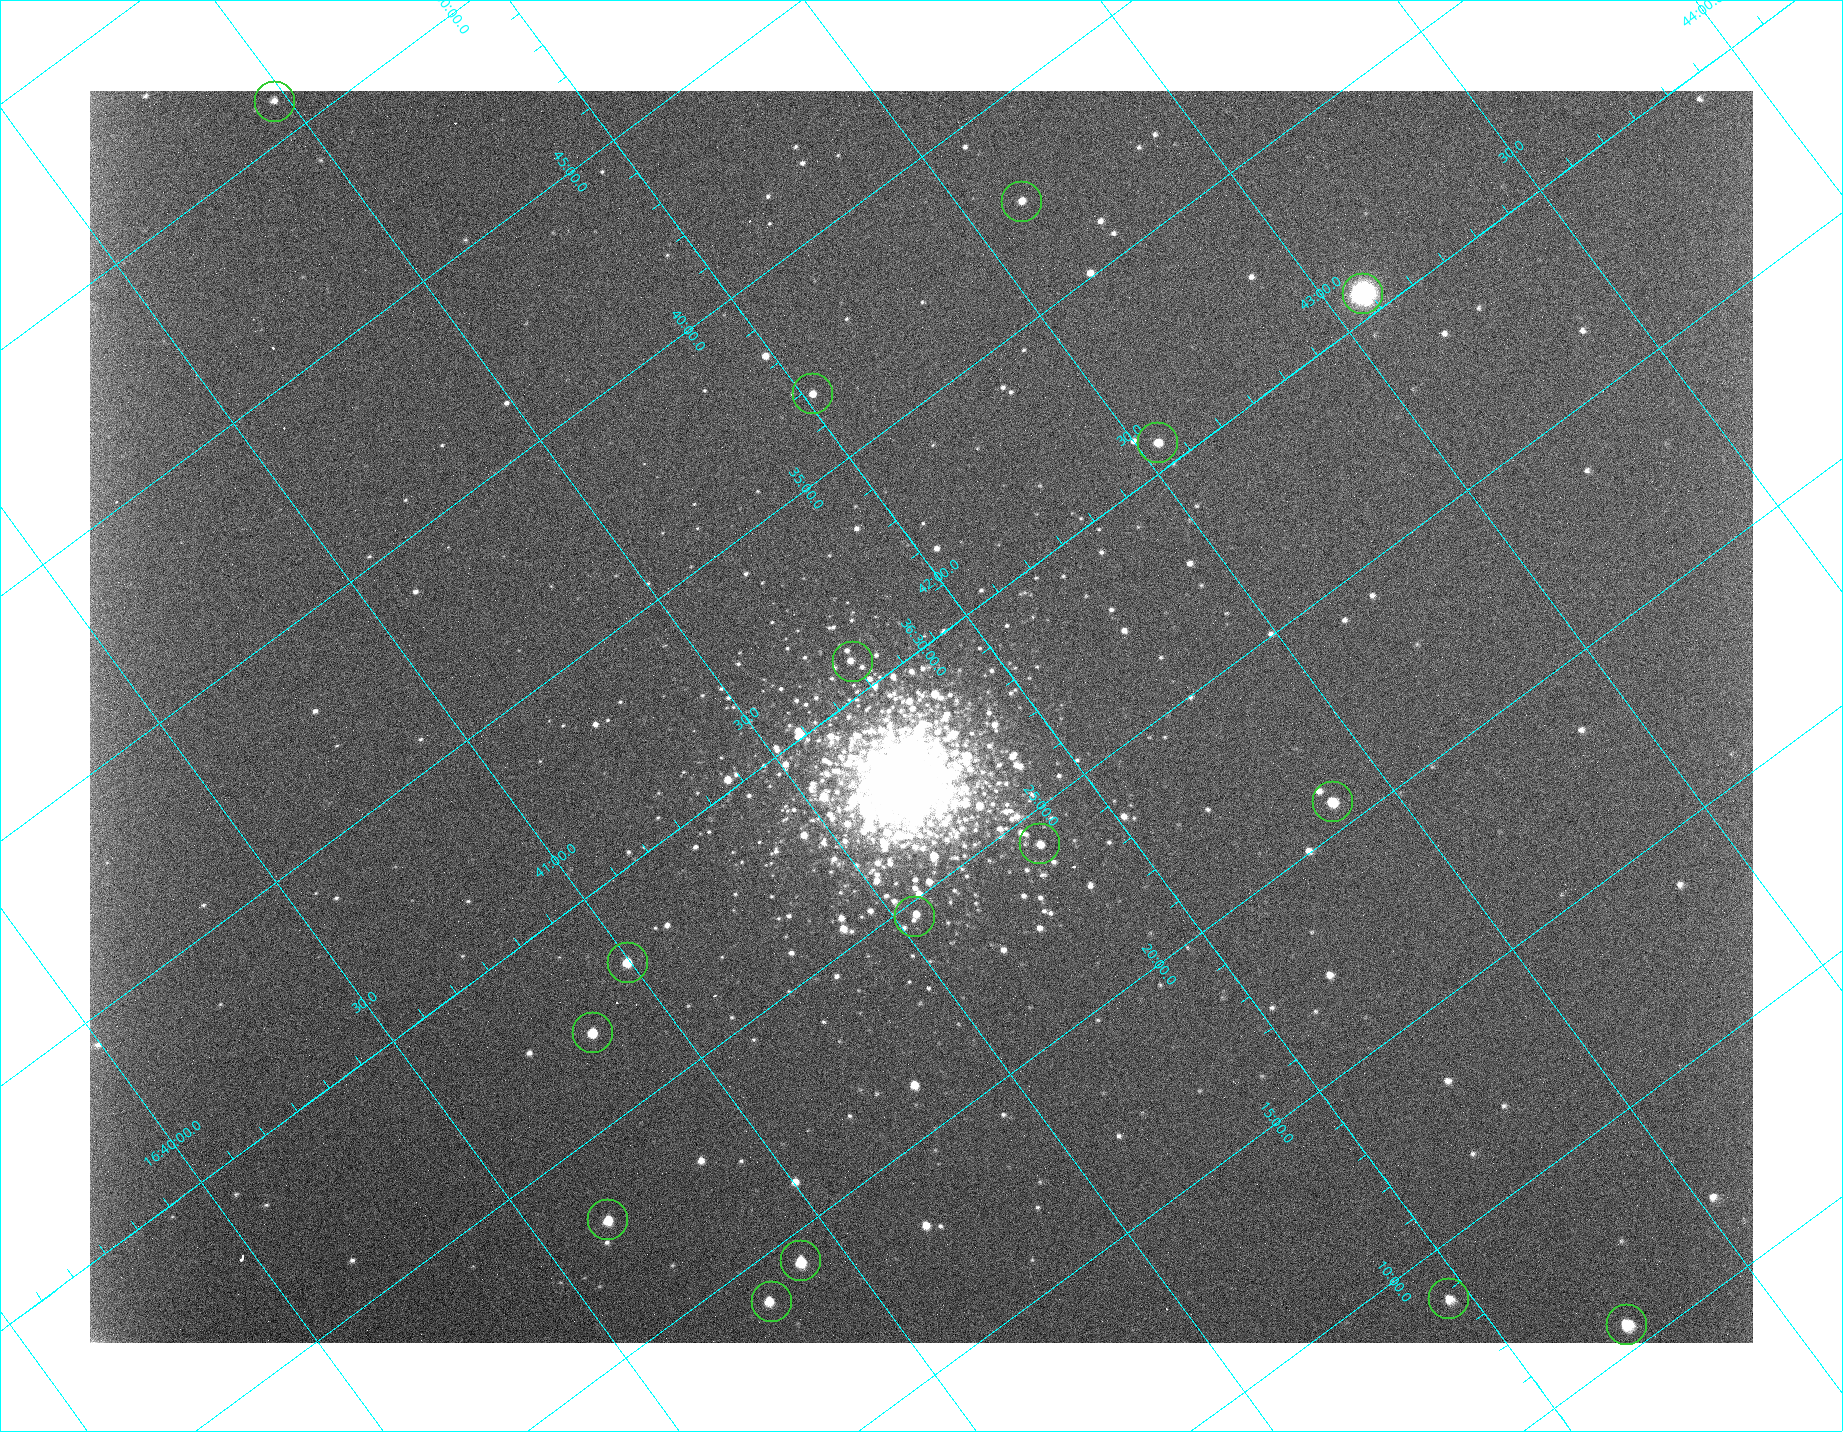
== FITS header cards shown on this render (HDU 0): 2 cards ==
NAXIS1  =                 1663 /fastest changing axis
NAXIS2  =                 1252 /next to fastest changing axis

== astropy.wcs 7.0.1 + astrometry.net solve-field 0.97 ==
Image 1663 x 1252 px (HDU 0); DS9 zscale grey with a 90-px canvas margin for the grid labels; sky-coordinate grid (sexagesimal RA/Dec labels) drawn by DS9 from the SOLVED WCS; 16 Tycho-2 reference stars matched to detected sources circled (green)
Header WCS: RA---TAN/DEC--TAN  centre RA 16:41:48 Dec +36:29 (250.45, +36.48 deg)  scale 1.52 arcsec/px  FOV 42.1' x 31.7'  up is +37 deg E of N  parity flipped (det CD > 0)
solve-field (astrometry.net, Tycho-2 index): VERIFIED the header's WCS against the Tycho-2 star catalogue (verified at 3 index scales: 6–16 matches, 0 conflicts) and refined it, rather than solving blind
Solved WCS: RA---TAN-SIP/DEC--TAN-SIP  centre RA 16:41:48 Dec +36:29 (250.45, +36.48 deg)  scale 1.52 arcsec/px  FOV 42.1' x 31.7'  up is +37 deg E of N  parity flipped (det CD > 0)
The solver's refit moves the header's centre by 0.94 arcsec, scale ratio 1.001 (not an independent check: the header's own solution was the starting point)
Tycho-2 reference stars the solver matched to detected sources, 16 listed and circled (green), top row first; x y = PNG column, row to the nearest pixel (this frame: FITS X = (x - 90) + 1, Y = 1252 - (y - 91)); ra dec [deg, ICRS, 3 dp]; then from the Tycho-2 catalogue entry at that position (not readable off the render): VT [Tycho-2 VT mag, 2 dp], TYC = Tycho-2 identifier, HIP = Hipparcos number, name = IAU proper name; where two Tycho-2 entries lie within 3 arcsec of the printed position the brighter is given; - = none
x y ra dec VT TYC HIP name
274 101 250.369 +36.849 12.71 2588-2145-1 - -
1021 201 250.653 +36.627 11.82 2588-1251-2 - -
1362 293 250.768 +36.510 7.02 2588-2833-1 81848 -
812 393 250.504 +36.614 11.86 2588-1299-1 - -
1157 442 250.635 +36.511 11.41 2588-1764-1 - -
852 661 250.438 +36.513 11.30 2588-1745-1 - -
1332 801 250.596 +36.345 10.86 2588-1361-1 - -
1039 843 250.459 +36.404 11.09 2588-1330-1 - -
914 916 250.384 +36.411 11.61 2588-1386-1 - -
627 962 250.249 +36.468 10.87 2588-1662-1 - -
592 1032 250.212 +36.453 10.99 2588-1613-1 - -
607 1219 250.160 +36.385 11.14 2588-1159-1 - -
800 1260 250.229 +36.323 10.73 2588-1432-1 - -
1448 1298 250.490 +36.147 11.92 2588-538-1 - -
771 1301 250.204 +36.316 11.59 2588-1459-1 81655 -
1626 1324 250.556 +36.094 10.71 2588-665-1 - -